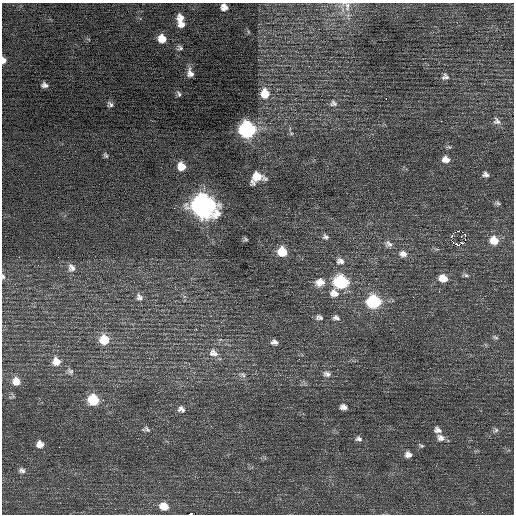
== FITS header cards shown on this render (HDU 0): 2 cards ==
NAXIS1  =                  512 / Axis length
NAXIS2  =                  512 / Axis length

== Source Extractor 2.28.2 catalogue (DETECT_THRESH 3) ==
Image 512 x 512 px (HDU 0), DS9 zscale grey, 1 PNG px = 1 image px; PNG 516 x 516 px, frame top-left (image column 1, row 512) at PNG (2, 3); no overlay
Background 0.255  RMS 0.78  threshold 2.35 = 3 sigma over >= 5 px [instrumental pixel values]
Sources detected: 76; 1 with non-positive FLUX_AUTO (blend fragments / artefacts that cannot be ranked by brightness) is not listed; the other 75 listed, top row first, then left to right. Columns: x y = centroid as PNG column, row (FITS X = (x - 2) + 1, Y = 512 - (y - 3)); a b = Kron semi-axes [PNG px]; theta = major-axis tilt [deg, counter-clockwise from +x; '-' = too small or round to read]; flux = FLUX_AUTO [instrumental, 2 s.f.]
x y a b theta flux
347 6 15 8 87 390
224 7 6 6 - 320
181 18 9 8 - 420
182 24 8 6 20 290
162 38 7 7 - 640
180 48 7 6 - 130
3 60 6 4 -85 290
190 73 8 5 -75 280
445 77 9 8 - 190
45 85 6 4 -9 170
265 93 10 9 - 820
179 94 8 5 -67 93
386 99 2 2 - 350
333 103 10 8 6 210
110 104 7 5 -39 130
441 121 2 2 - 200
497 121 11 9 -36 230
247 129 9 9 - 10000
291 133 6 5 - 86
106 155 5 4 - 89
446 159 8 7 - 350
181 166 8 7 - 620
485 174 6 5 - 160
257 177 12 9 23 1000
497 203 8 5 -11 110
203 206 13 11 -31 32000
458 231 2 2 - 660
465 235 2 2 - 2000
325 237 9 7 -45 170
245 239 7 5 -17 86
465 239 3 2 - 16
494 240 11 10 - 770
462 242 5 2 - 82
388 244 11 9 -21 260
457 245 5 3 - 940
282 252 9 8 - 1100
403 254 11 8 -16 320
19 257 2 2 - 430
340 261 11 10 - 310
71 268 10 9 - 270
466 275 8 5 -27 100
3 277 6 4 -75 93
443 278 10 8 -13 640
320 282 13 11 13 540
341 282 10 8 -16 4800
334 293 11 10 - 460
139 297 9 8 - 190
373 302 10 8 -12 4700
319 317 10 7 -9 180
336 318 10 7 -20 190
221 322 4 3 - 39
495 337 9 4 -19 100
104 340 10 9 - 1100
274 342 7 5 -12 200
213 353 13 10 -27 450
299 359 3 2 - 62
56 361 11 10 - 480
70 371 9 7 -30 160
327 374 10 7 -13 230
243 375 10 6 -26 180
16 381 10 10 - 500
93 400 9 8 - 2100
343 407 9 7 -12 230
181 409 10 8 -29 230
147 429 11 6 -46 160
437 430 9 7 -18 230
496 430 8 6 28 130
441 438 10 8 -18 290
358 439 10 7 -10 180
40 444 8 8 - 360
421 446 7 4 -30 82
408 454 8 7 - 280
22 470 9 7 -17 190
164 506 11 8 -19 670
190 514 4 2 - 1700
At the frame edge (FLAGS 8, measured only in part): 5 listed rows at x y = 347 6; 224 7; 3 60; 3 277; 190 514
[1 non-positive-flux detection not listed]